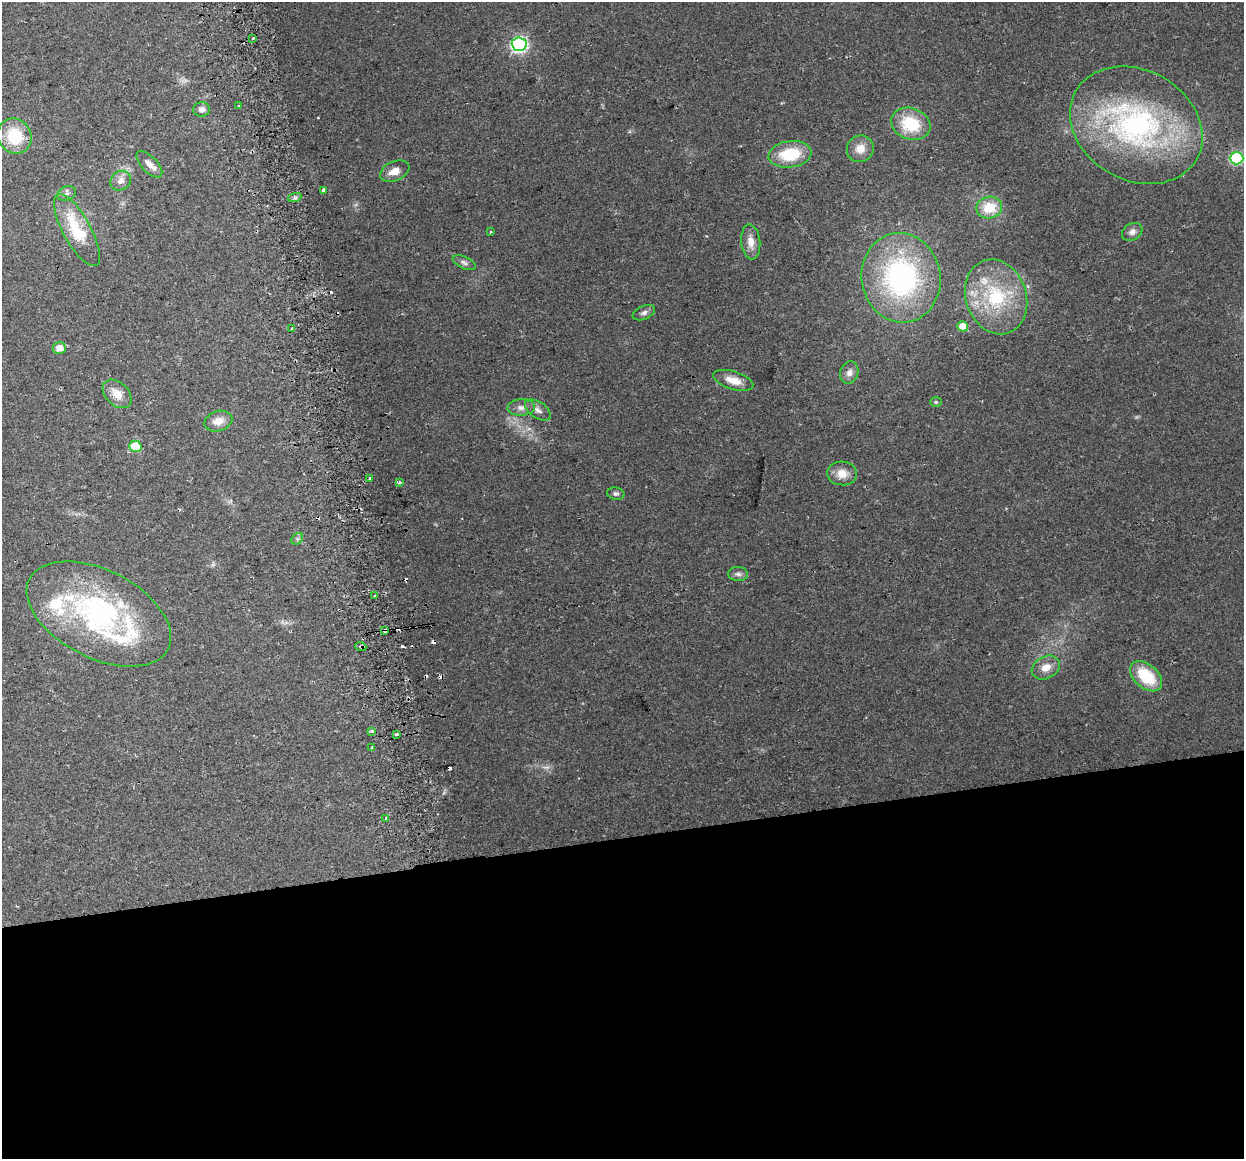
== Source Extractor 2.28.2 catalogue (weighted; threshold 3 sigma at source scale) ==
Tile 15 of 4 x 4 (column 3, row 4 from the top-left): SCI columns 2514-3755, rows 89-1245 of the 5027 x 4754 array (HDU 1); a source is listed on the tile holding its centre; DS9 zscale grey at full resolution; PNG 1246 x 1161 px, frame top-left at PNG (2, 2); each listed source drawn as its Kron ellipse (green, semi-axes under 4 px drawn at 4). Shown black and unused: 28% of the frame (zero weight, under 2 of 3 exposures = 2% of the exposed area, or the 3 px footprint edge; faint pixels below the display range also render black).
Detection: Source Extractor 2.28.2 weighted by HDU 2 'WHT'; one run over the whole footprint, this tile lists its part. Background 0.108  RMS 0.011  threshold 0.0482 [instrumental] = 3 sigma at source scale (4.5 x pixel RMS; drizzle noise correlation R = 1.50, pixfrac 1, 0.0396/0.0396 arcsec/px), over >= 5 px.
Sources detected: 69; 1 too faint to see at this stretch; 1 inside a brighter object's white glare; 11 cosmic-ray / hot-pixel residue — neither listed nor drawn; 4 inside a brighter listed object's ellipse — not listed separately; the other 52 listed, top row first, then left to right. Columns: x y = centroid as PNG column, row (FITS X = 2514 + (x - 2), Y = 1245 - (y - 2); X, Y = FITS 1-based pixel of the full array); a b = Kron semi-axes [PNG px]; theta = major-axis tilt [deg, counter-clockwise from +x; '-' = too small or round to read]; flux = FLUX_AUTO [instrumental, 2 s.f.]
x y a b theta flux
253 38 2 2 - 1.3
519 44 7 7 - 210
239 105 3 3 - 3.6
202 109 8 7 - 5
911 124 20 15 -19 47
1136 125 69 55 -29 250
15 136 18 16 -54 43
860 149 14 13 - 13
790 154 22 13 8 45
1237 158 7 6 - 110
149 164 17 8 -46 8.3
395 171 15 9 23 9.6
121 181 11 9 39 7.1
323 190 3 3 - 4.1
67 194 9 7 19 3.6
295 197 7 4 19 2.6
989 208 13 11 11 27
77 230 40 14 -61 52
491 232 3 3 - 2.5
1132 232 11 8 30 5.6
751 242 17 9 -84 11
464 263 12 6 -24 3.6
901 278 45 39 -80 210
996 297 38 30 -70 83
644 313 12 6 23 4.2
963 326 5 5 - 14
292 329 4 3 - 4.2
59 348 6 5 - 10
849 373 11 9 71 6
733 380 21 9 -17 14
117 394 17 11 -44 14
936 402 6 5 - 1.7
521 407 14 8 4 6.6
538 410 14 8 -35 6.3
218 421 14 10 17 11
135 446 6 5 - 47
842 473 15 12 -5 13
370 478 4 3 - 3
399 482 3 3 - 7.2
616 494 9 6 -8 2.8
297 539 6 5 - 2.1
738 574 10 7 -2 3.7
375 596 3 3 - 3.4
99 614 78 44 -27 240
385 631 3 3 - 31
361 647 6 3 -20 1.5
1046 667 15 11 28 12
1146 676 18 12 -40 46
371 732 3 3 - 5.5
396 734 3 3 - 3.4
372 748 3 3 - 2.7
386 818 4 3 - 3.7
Overlapping masked pixels (flux is a lower limit): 2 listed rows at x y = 385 631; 361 647
Isophote crosses this tile's border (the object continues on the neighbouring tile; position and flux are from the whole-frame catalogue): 1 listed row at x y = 1237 158